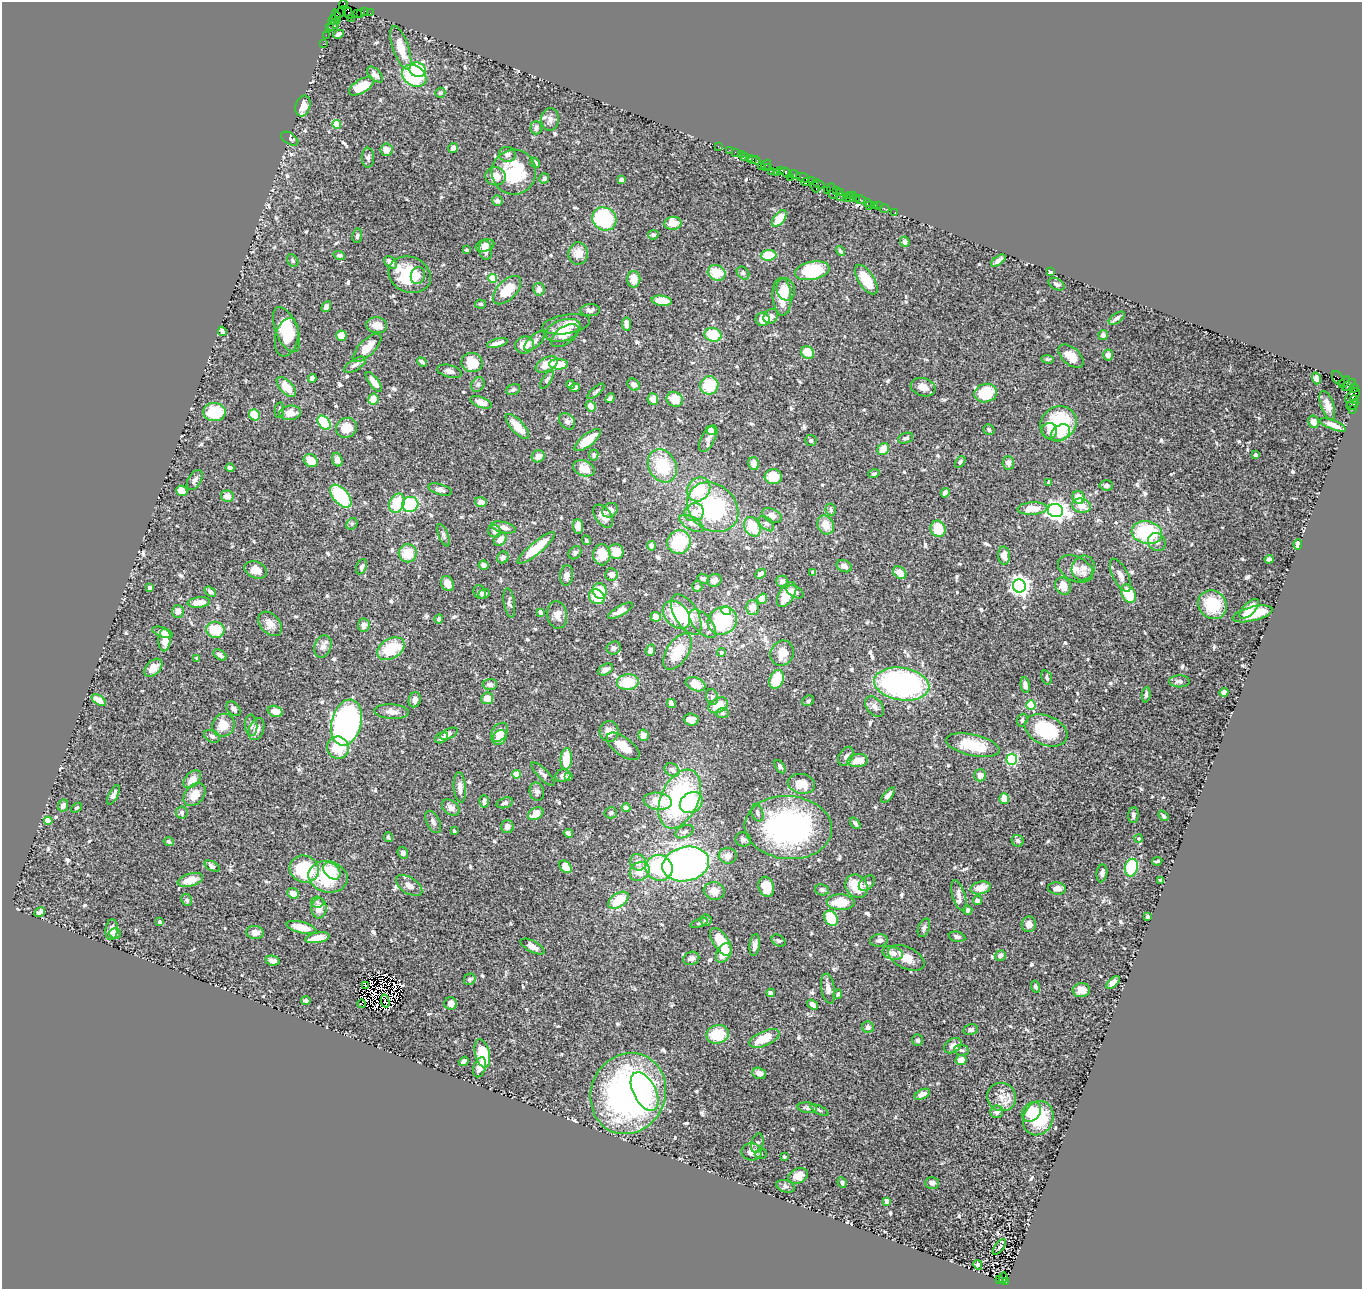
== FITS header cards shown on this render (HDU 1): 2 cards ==
NAXIS1  =                 1360
NAXIS2  =                 1287

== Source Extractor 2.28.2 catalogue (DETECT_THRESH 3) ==
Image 1360 x 1287 px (HDU 1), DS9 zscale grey, 1 PNG px = 1 image px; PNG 1364 x 1291 px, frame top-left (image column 1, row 1287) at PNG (2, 2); each listed source drawn as its Kron ellipse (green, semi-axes under 4 px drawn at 4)
Background 0.704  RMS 0.028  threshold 0.0826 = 3 sigma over >= 5 px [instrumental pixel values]
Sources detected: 682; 8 with non-positive FLUX_AUTO (blend fragments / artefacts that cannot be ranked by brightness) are neither listed nor drawn; of the other 674, the 500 brightest by FLUX_AUTO listed and drawn (174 fainter detections omitted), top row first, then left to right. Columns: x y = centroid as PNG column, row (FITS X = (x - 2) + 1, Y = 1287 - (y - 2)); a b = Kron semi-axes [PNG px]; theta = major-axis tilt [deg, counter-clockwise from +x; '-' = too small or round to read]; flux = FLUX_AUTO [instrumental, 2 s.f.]
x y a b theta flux
344 5 4 4 - 90
365 11 4 3 - 46
340 12 7 3 49 470
348 13 7 3 -63 54
360 13 3 2 - 21
370 13 2 2 - 14
357 14 2 2 - 21
336 17 7 3 -78 86
351 18 2 2 - 8.5
333 20 4 3 - 32
333 25 6 3 49 66
329 27 2 2 - 11
338 34 5 4 - 6.7
326 35 2 2 - 10
323 44 2 2 - 11
401 48 23 8 -71 33
417 70 8 7 - 92
375 75 10 5 -45 8.1
414 76 13 10 -32 160
361 86 14 6 31 39
440 93 5 5 - 5.2
303 106 10 7 73 17
550 119 11 9 88 10
337 124 4 4 - 60
536 128 6 5 - 5.8
290 139 9 5 -33 3.5
718 146 2 2 - 12
453 148 5 5 - 7.5
386 150 6 6 - 13
729 150 2 2 - 27
735 152 2 2 - 23
507 154 8 7 - 6
741 154 2 2 - 23
744 157 4 2 - 55
368 158 10 6 89 5.9
750 159 4 2 - 48
752 159 3 3 - 55
756 160 4 3 - 68
535 163 6 4 -49 8.5
766 165 6 2 57 69
761 166 2 2 - 29
769 167 4 2 - 16
780 170 3 3 - 42
771 171 2 2 - 59
514 172 22 22 - 97
776 172 2 2 - 22
786 172 6 4 -28 150
795 175 6 3 -11 86
496 176 10 9 - 21
790 177 3 2 - 37
544 178 5 5 - 3.9
803 178 7 3 -20 140
621 179 4 3 - 12
812 181 4 2 - 42
805 182 4 3 - 97
819 184 6 3 -21 110
815 187 6 3 -71 100
827 190 2 2 - 29
836 190 3 2 - 51
832 191 8 4 -80 94
841 193 3 2 - 35
849 195 3 3 - 57
841 196 3 2 - 19
851 197 6 3 49 77
846 198 3 2 - 110
856 198 3 2 - 30
860 200 6 3 -15 170
497 201 5 5 - 9.4
867 202 2 2 - 9.5
869 205 2 2 - 11
874 205 3 3 - 69
879 206 2 2 - 13
885 209 5 3 - 42
895 212 3 2 - 15
779 218 10 5 52 32
604 219 12 11 - 150
673 223 8 6 8 18
653 235 5 4 - 3.6
357 236 7 5 80 4.5
905 242 5 4 - 5.6
485 245 9 6 15 13
466 250 3 3 - 3.6
486 250 10 6 -82 9.5
840 251 5 4 - 4.2
578 253 11 9 86 19
339 255 6 4 -17 3.8
769 255 8 5 5 55
998 260 8 4 36 8.2
293 261 6 5 - 3.8
391 263 7 5 -47 11
812 271 17 9 11 110
1050 272 4 4 - 7.3
717 273 9 7 -24 39
743 273 7 5 -47 4.8
410 275 21 17 -23 85
418 275 8 7 - 12
493 278 4 4 - 49
634 279 8 6 -90 23
866 279 17 8 -57 41
1056 284 8 5 -30 5.5
539 289 6 5 - 10
786 289 11 9 -76 15
507 290 18 9 45 49
782 297 19 9 -87 37
662 301 10 5 -7 27
481 304 5 4 - 3.8
326 307 6 4 56 9.2
590 310 10 6 3 6.3
771 316 8 6 47 8.6
1117 318 9 4 36 5.2
763 319 7 7 - 22
566 324 24 9 9 21
627 324 6 4 -84 13
377 325 10 8 -9 21
287 329 24 11 -68 50
563 330 18 10 19 29
222 331 5 3 - 4.7
713 335 8 6 -9 54
1103 335 5 4 - 6.9
341 336 5 5 - 26
565 336 16 8 36 18
287 337 19 11 78 37
534 341 13 6 43 7.6
497 343 11 4 16 10
524 345 9 8 - 27
367 348 18 7 44 34
808 352 7 6 - 31
1108 355 5 5 - 9.2
1071 356 15 8 -41 21
1048 359 6 4 -5 3.4
422 362 5 3 - 4.8
472 362 11 9 -12 42
547 364 12 7 27 31
559 364 9 5 -1 33
355 365 12 5 32 7.8
449 371 12 6 -15 7.8
312 378 4 4 - 7.3
1316 378 6 4 -72 6.1
1338 378 8 5 -51 130
547 380 10 4 56 4
374 382 12 4 -52 15
1345 382 7 2 48 62
478 384 8 6 59 5
633 384 6 5 - 8.1
571 385 4 4 - 5
709 385 9 9 - 63
1349 385 8 4 38 140
286 387 12 6 -47 32
923 387 12 9 -16 16
575 388 5 4 - 7.4
1354 388 5 3 - 78
513 390 7 5 25 3.7
596 391 10 3 41 3.5
986 393 11 9 16 63
1353 396 9 5 46 350
610 398 5 4 - 4.5
373 399 5 5 - 17
653 399 6 5 - 13
675 399 8 7 - 28
1355 400 4 3 - 85
481 402 11 5 -20 12
1327 405 15 6 -71 12
1352 405 6 4 34 85
591 406 6 4 -54 15
279 410 8 4 81 3.5
1352 410 3 2 - 43
214 412 11 9 -5 66
290 413 11 7 5 18
254 415 6 5 - 43
567 421 9 7 -46 7.2
1313 422 6 5 - 8.6
324 423 8 5 -52 82
1058 423 19 16 34 120
1333 425 14 4 -21 14
517 426 16 6 -47 34
346 428 11 10 - 25
989 429 6 5 - 4
711 430 5 4 - 20
1049 431 8 8 - 9.5
1060 433 10 7 35 28
905 438 8 5 20 4.5
708 439 14 7 62 8.7
588 440 16 6 38 31
811 441 6 5 - 4
883 449 6 5 - 27
594 455 5 4 - 3.9
1256 455 4 4 - 6.4
538 456 6 6 - 13
311 460 7 6 - 27
337 460 7 5 -72 12
960 462 6 4 55 3.8
1008 463 6 5 - 8.7
754 464 6 5 - 14
662 466 17 13 -60 84
230 468 4 4 - 5.9
584 468 11 7 -20 24
874 474 6 4 18 3.5
773 477 8 7 - 38
195 480 11 6 58 6.6
1049 482 4 3 - 3.6
1106 485 7 5 -5 5.4
699 489 13 11 49 68
440 490 12 5 -17 7.3
182 491 6 5 - 32
945 493 5 4 - 8.3
227 496 6 6 - 14
341 496 13 7 -50 110
1078 497 7 6 - 20
481 502 6 4 -17 10
397 503 10 7 64 59
410 504 8 7 - 110
1081 506 9 7 -12 16
713 507 28 22 -41 200
831 509 6 5 - 3.4
1032 509 15 6 4 31
610 510 8 6 34 10
1055 511 8 6 -17 1000
694 512 10 8 25 16
772 515 10 6 -25 11
603 516 13 8 -55 17
691 523 13 6 -30 9.1
352 524 6 5 - 3.8
766 524 9 5 -44 4.9
826 525 10 8 -65 25
578 526 7 5 -85 11
504 527 12 5 -13 10
752 527 10 7 -62 49
938 529 8 7 - 41
495 531 6 6 - 8
1147 532 15 11 -12 140
443 535 11 5 -69 4.6
500 539 7 5 50 13
586 540 5 4 - 3.5
679 542 12 11 - 80
1157 542 9 8 - 8.4
1298 544 5 4 - 9.7
651 546 5 4 - 10
536 548 23 6 40 55
616 552 8 7 - 30
408 553 9 9 - 39
575 553 7 5 46 5
602 555 10 8 -90 35
1004 556 9 6 -85 13
503 557 6 5 - 7.4
1269 559 4 4 - 4.5
483 565 5 4 - 8
844 566 8 5 -25 10
361 567 8 5 67 5.6
1083 568 12 11 - 15
1075 569 19 12 -26 21
256 570 11 8 -22 20
813 572 3 3 - 3.7
900 573 7 5 -42 19
611 574 6 6 - 8.5
761 574 6 4 44 9.5
567 575 10 6 83 10
1120 575 18 7 -64 15
703 579 6 5 - 7.2
714 580 7 6 - 9.7
782 581 5 5 - 6.1
447 583 8 6 -59 16
1019 586 6 6 - 870
1063 586 9 7 -63 17
697 587 5 5 - 3.5
150 588 4 3 - 11
600 591 8 7 - 39
210 592 6 4 -37 7.7
480 592 7 6 - 4.7
795 592 9 5 -28 8.2
484 594 6 4 23 6.9
1128 594 10 6 -66 60
787 595 14 7 58 31
597 597 8 7 - 44
762 599 5 4 - 28
199 602 11 5 5 20
509 603 15 5 -81 5.9
1212 605 15 13 -49 66
752 607 7 7 - 17
1249 609 12 6 46 15
726 610 5 4 - 44
178 611 6 6 - 9.9
620 611 14 5 30 12
540 612 4 3 - 12
1252 614 20 7 14 47
557 615 14 10 -81 16
676 615 16 11 -46 88
686 615 22 11 -58 49
656 617 5 5 - 18
439 619 4 4 - 5.3
722 621 15 13 33 120
270 624 14 9 -48 16
703 624 17 9 -48 18
364 625 7 5 85 11
215 630 9 8 - 47
163 632 11 4 -18 10
165 640 11 6 86 18
323 646 11 8 70 10
614 648 7 6 - 6.9
391 649 15 10 31 70
650 650 5 4 - 12
678 651 20 10 56 56
721 652 4 4 - 5.4
782 653 13 11 62 30
220 655 7 4 -32 7.6
197 658 4 3 - 4.8
153 668 11 6 45 15
605 669 8 5 28 9.6
1047 677 7 5 -73 4.3
776 679 10 7 69 46
1179 681 10 6 -1 7.2
628 682 11 8 7 50
490 684 7 5 3 6.9
695 684 10 6 -23 26
902 684 28 16 -9 490
1025 685 8 4 -81 10
1224 692 4 4 - 9.8
1146 695 8 3 86 4.7
712 697 8 6 -73 4.8
487 698 6 6 - 18
99 700 8 4 -35 15
415 700 7 6 - 9.3
808 701 6 5 - 3.9
671 703 5 4 - 6.8
718 705 10 7 27 30
1031 705 5 4 - 85
874 706 12 7 -51 8.6
234 709 8 5 -47 6.2
275 711 8 5 -16 16
392 712 17 7 -4 14
722 713 6 5 - 3.7
691 720 7 6 - 15
1022 720 6 5 - 4.7
346 723 23 15 77 630
223 725 12 11 - 29
251 725 11 6 -86 6.5
256 729 11 7 70 13
1046 730 22 14 -24 110
609 731 10 9 - 19
499 732 10 7 55 15
449 734 9 5 26 6.1
643 735 5 5 - 13
212 736 8 5 -27 5
442 738 7 5 28 8
499 738 8 6 49 14
973 745 27 10 -13 67
623 746 19 9 -37 32
338 748 11 10 - 57
846 756 10 7 60 6.7
566 759 11 5 86 46
1012 759 5 5 - 160
858 761 10 6 4 23
780 767 7 4 -55 5
672 770 8 6 -34 9.4
516 774 4 4 - 50
543 774 15 5 -45 6.1
980 775 6 6 - 13
563 776 7 6 - 7
568 777 4 3 - 3.4
192 779 10 6 45 17
801 784 14 9 -10 31
460 787 15 6 -86 12
537 792 9 7 -76 6
113 795 11 4 64 6.6
195 795 13 9 49 25
888 795 9 4 50 7.7
680 799 31 18 66 290
1004 799 5 5 - 25
484 801 6 5 - 7
658 801 14 8 -8 49
505 803 8 5 17 4.7
691 803 12 9 35 67
63 805 6 5 - 7.9
77 808 6 4 38 3.5
451 808 10 7 -38 9.9
626 808 4 4 - 13
182 812 6 6 - 4.4
611 813 6 5 - 4
757 813 9 5 -71 5.3
536 814 8 5 33 25
1133 815 8 5 88 5.4
1163 816 6 3 -50 3.5
48 821 4 4 - 42
433 822 12 6 -63 7.2
855 823 7 3 -52 5
507 827 6 6 - 11
788 828 44 31 -5 430
454 831 4 3 - 3.8
685 832 10 6 26 5.9
568 833 5 3 - 6.5
388 837 5 4 - 3.6
1139 838 4 4 - 3.4
743 839 8 7 - 4.9
169 841 5 4 - 4.4
1018 841 6 5 - 6.6
403 853 6 5 - 5.4
728 856 9 8 - 10
1157 861 5 2 - 3.5
638 862 8 8 - 14
686 864 23 17 13 740
212 866 8 4 -31 4.7
565 867 7 5 -48 20
659 868 14 12 -28 140
1131 868 9 6 76 97
304 869 15 13 -24 110
332 871 10 7 -44 56
640 871 10 9 - 28
1102 873 9 5 82 7
328 877 20 15 -13 95
190 880 13 6 15 24
1161 880 4 3 - 5.2
867 883 9 6 40 7.9
409 886 15 8 -33 14
856 886 12 10 -51 41
766 887 10 7 -73 38
980 888 10 6 14 24
1057 888 9 6 -6 11
822 890 7 5 -10 3.9
714 891 10 8 -8 19
293 893 6 5 - 15
959 895 16 6 -73 11
187 900 6 5 - 3.4
618 900 11 7 34 49
978 901 4 4 - 7.8
317 902 6 5 - 4
841 902 14 8 -2 49
319 908 10 7 86 19
968 910 5 4 - 5.3
40 912 6 4 29 5.4
1148 917 3 3 - 3.6
831 918 8 6 -56 61
706 920 5 5 - 5.3
160 922 3 3 - 5.5
699 923 9 4 20 3.5
1029 924 8 7 - 12
301 927 15 5 -14 32
924 928 9 5 70 5.8
112 930 10 6 84 12
255 932 9 6 -7 9.5
115 934 6 5 - 4.1
957 937 8 5 -13 7.5
317 938 12 5 9 22
879 940 9 6 7 7.5
778 941 7 5 -37 3.8
721 942 16 7 -57 47
755 945 11 5 84 8.6
533 947 13 5 -28 9.6
724 953 10 7 58 29
893 953 10 6 -16 14
1000 955 6 5 - 9.3
691 958 8 6 20 8.7
906 958 19 10 -25 26
273 961 7 5 -12 6.5
470 979 6 5 - 3.4
1113 982 8 4 44 8.5
365 986 4 2 - 3.6
1035 987 6 4 -69 4.9
828 989 15 6 -80 10
1081 990 9 7 5 13
771 993 4 3 - 6.1
838 994 5 3 - 3.4
306 1001 5 4 - 4.2
385 1001 6 3 -76 3.5
451 1003 6 6 - 12
362 1004 4 2 - 4.5
812 1004 6 4 -35 8.6
868 1027 6 5 - 7.7
971 1030 7 5 11 5.8
718 1034 11 9 12 62
764 1038 16 7 23 43
918 1040 6 5 - 4
953 1046 9 6 34 10
961 1050 7 5 -11 4.3
482 1053 14 7 -76 65
961 1060 5 5 - 19
464 1061 5 4 - 7.4
480 1067 10 6 72 13
759 1073 7 5 -18 10
645 1091 21 11 -62 61
628 1094 41 37 66 620
922 1094 8 4 25 11
1001 1097 14 14 - 23
807 1108 9 5 -6 6.2
819 1110 10 4 -26 3.8
997 1112 6 6 - 6.9
1031 1112 11 8 48 37
1038 1118 17 14 63 92
757 1143 10 6 76 5.5
752 1152 10 8 -2 15
761 1154 6 5 - 3.4
784 1157 3 3 - 3.8
798 1176 10 7 25 16
842 1182 5 4 - 4.9
932 1183 7 6 - 7.4
785 1186 9 6 -19 5
887 1201 4 4 - 16
999 1247 9 4 54 4.1
978 1265 5 4 - 8.4
1003 1278 5 3 - 60
1000 1280 3 2 - 54
1005 1282 4 3 - 390
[174 fainter detections neither listed nor drawn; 8 non-positive-flux detections neither listed nor drawn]